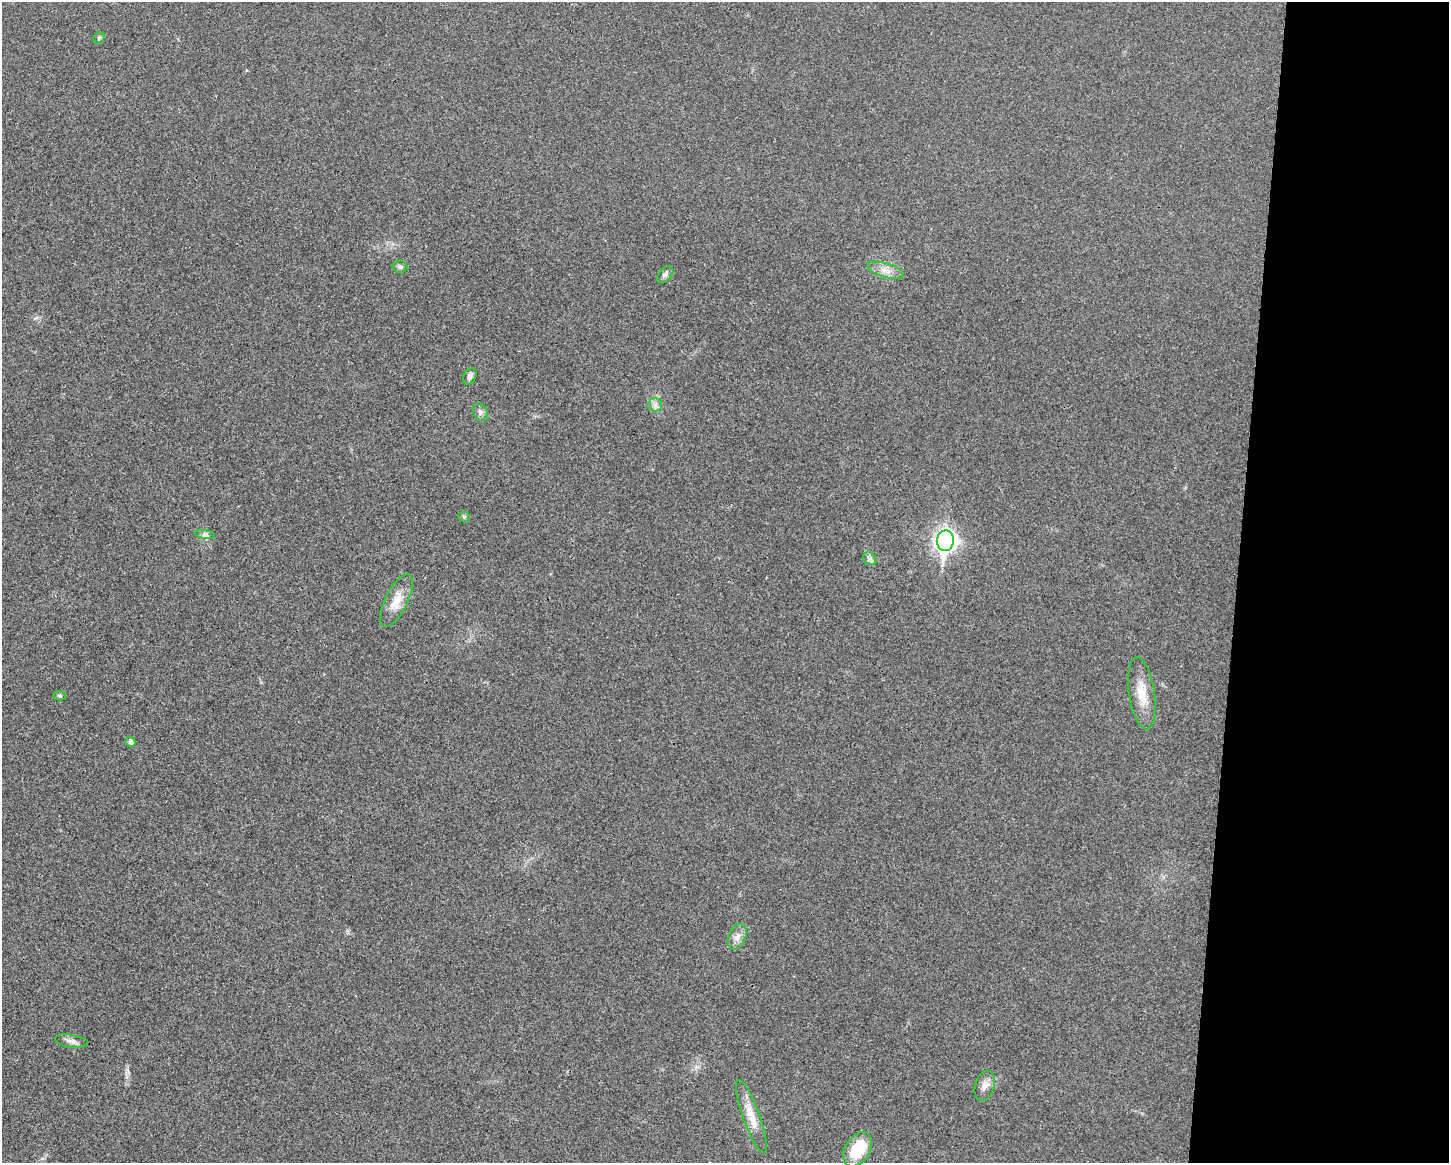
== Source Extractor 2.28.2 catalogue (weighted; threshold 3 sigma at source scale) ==
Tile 9 of 3 x 4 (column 3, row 3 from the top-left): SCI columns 3119-4565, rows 1196-2356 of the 4705 x 4716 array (HDU 1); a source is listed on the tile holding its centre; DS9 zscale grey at full resolution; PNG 1451 x 1165 px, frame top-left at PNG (2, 2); each listed source drawn as its Kron ellipse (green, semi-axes under 4 px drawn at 4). Shown black and unused: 15% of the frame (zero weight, under 3 of 4 exposures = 3% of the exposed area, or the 3 px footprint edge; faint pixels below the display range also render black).
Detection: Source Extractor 2.28.2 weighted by HDU 2 'WHT'; one run over the whole footprint, this tile lists its part. Background 0.0234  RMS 0.0057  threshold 0.0255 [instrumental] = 3 sigma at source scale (4.5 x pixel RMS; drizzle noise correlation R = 1.50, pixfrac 1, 0.05/0.05 arcsec/px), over >= 5 px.
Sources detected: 20; all 20 listed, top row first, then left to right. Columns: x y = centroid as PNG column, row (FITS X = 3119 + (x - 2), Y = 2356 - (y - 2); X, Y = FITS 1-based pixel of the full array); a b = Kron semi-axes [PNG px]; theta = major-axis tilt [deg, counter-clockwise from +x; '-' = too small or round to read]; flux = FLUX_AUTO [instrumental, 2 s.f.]
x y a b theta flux
99 38 6 5 - 0.91
400 267 7 6 - 1.3
885 270 19 7 -16 4.9
665 274 10 6 46 1.6
470 376 9 6 64 2.1
655 405 7 6 - 1.9
480 412 9 7 -63 1.9
464 517 5 5 - 0.89
205 534 10 4 -11 1.2
945 541 10 8 83 280
870 559 7 6 - 1.6
397 600 29 11 64 9.3
1142 693 36 13 -81 12
59 696 6 4 -3 0.79
131 742 5 4 - 2.2
737 937 13 8 68 3.6
71 1041 16 6 -10 2.8
985 1086 15 9 73 4
751 1117 39 8 -70 9.6
858 1149 19 12 58 19